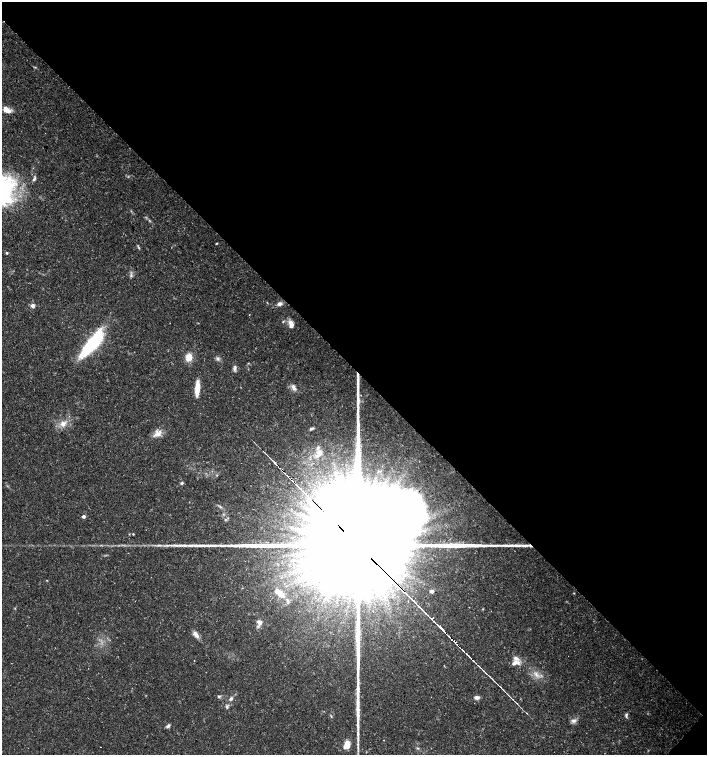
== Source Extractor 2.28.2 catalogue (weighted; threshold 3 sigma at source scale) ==
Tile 8 of 4 x 4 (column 4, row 2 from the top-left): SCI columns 4458-5866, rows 3011-4516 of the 6026 x 6025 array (HDU 1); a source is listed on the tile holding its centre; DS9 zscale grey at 2 x 2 block average (1 PNG px = mean of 2 x 2 image px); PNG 709 x 757 px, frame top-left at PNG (2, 2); no overlay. Shown black and unused: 49% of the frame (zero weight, under 3 of 5 exposures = <1% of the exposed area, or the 3 px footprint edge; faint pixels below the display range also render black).
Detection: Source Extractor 2.28.2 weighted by HDU 2 'WHT'; one run over the whole footprint, this tile lists its part. Background 0.0583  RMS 0.003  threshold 0.0134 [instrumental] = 3 sigma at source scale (4.5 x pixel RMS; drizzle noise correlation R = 1.50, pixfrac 1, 0.0396/0.0396 arcsec/px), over >= 5 px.
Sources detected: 65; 1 inside a brighter object's white glare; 1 cosmic-ray / hot-pixel residue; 2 long thin detections or spike segments (spike, bleed or trail) — not listed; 8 inside a brighter listed object's ellipse — not listed separately; the other 53 listed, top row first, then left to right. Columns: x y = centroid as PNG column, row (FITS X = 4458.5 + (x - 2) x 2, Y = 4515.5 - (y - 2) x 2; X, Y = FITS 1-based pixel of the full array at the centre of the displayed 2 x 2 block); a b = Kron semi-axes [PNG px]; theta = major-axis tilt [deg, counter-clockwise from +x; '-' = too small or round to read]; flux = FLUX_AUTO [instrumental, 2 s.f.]
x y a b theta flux
6 110 12 6 -11 5.7
2 189 37 30 28 95
149 220 3 2 - 0.56
217 243 3 2 - 0.49
139 248 5 2 - 0.84
7 253 3 3 - 0.89
131 275 4 2 - 0.87
280 304 5 4 - 2.7
33 306 3 2 - 6.1
249 315 2 2 - 0.68
283 322 3 2 - 0.5
291 324 10 5 -76 4.5
92 343 34 9 52 63
189 357 10 8 83 6.7
218 359 6 4 -48 1.6
235 369 6 4 72 1.7
197 388 16 4 87 9.3
294 388 6 5 - 2.6
63 424 10 7 29 5.6
311 429 5 4 - 1.1
158 434 13 7 13 4.9
319 452 6 5 - 5.5
275 462 2 2 - 7
182 483 4 3 - 1.2
220 507 5 2 - 0.74
84 516 2 2 - 3.1
226 519 3 3 - 0.77
133 534 3 2 - 0.49
358 544 40 35 -58 52000
175 545 23 3 0 6.2
432 591 2 2 - 4.3
279 592 23 6 -41 6.9
574 593 3 2 - 0.39
15 608 3 3 - 0.47
483 609 3 2 - 0.42
432 618 2 2 - 160
260 622 8 7 - 3.8
441 628 4 2 - 930
196 635 9 4 -54 4.3
515 663 12 6 20 4.3
536 674 7 4 -64 2.6
501 688 11 2 -47 1.6
219 696 4 3 - 0.99
477 697 6 4 4 2.5
231 699 7 4 37 1.8
227 707 5 3 - 1.1
626 715 6 3 -87 1.4
331 716 4 2 - 0.52
573 721 7 5 8 2.5
168 726 7 4 27 1.6
384 740 2 2 - 0.43
347 745 7 5 71 10
418 748 4 3 - 0.78
Overlapping masked pixels (flux is a lower limit): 1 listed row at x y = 358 544
Isophote crosses this tile's border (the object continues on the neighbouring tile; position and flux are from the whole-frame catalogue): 1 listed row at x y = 2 189